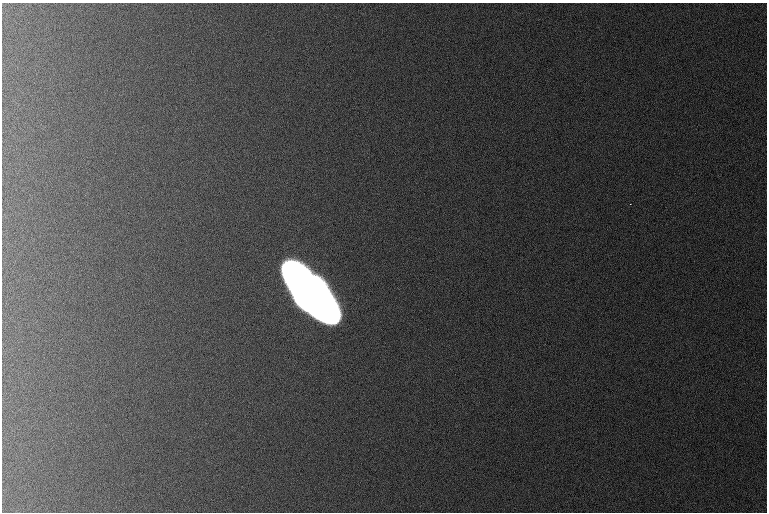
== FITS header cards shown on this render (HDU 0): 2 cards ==
NAXIS1  =                  765 /
NAXIS2  =                  510 /

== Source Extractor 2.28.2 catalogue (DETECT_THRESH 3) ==
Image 765 x 510 px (HDU 0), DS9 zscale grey, 1 PNG px = 1 image px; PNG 769 x 514 px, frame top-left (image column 1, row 510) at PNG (2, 3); no overlay
Background 1050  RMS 11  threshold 32.2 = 3 sigma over >= 5 px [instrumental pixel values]
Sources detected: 4; all 4 listed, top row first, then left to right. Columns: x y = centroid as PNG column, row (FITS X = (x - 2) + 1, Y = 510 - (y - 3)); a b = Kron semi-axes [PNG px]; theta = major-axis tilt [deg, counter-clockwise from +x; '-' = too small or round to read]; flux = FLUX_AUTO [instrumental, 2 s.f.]
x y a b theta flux
630 204 2 2 - 720
292 271 19 16 58 140000
310 294 41 28 -49 680000
330 313 18 14 59 130000